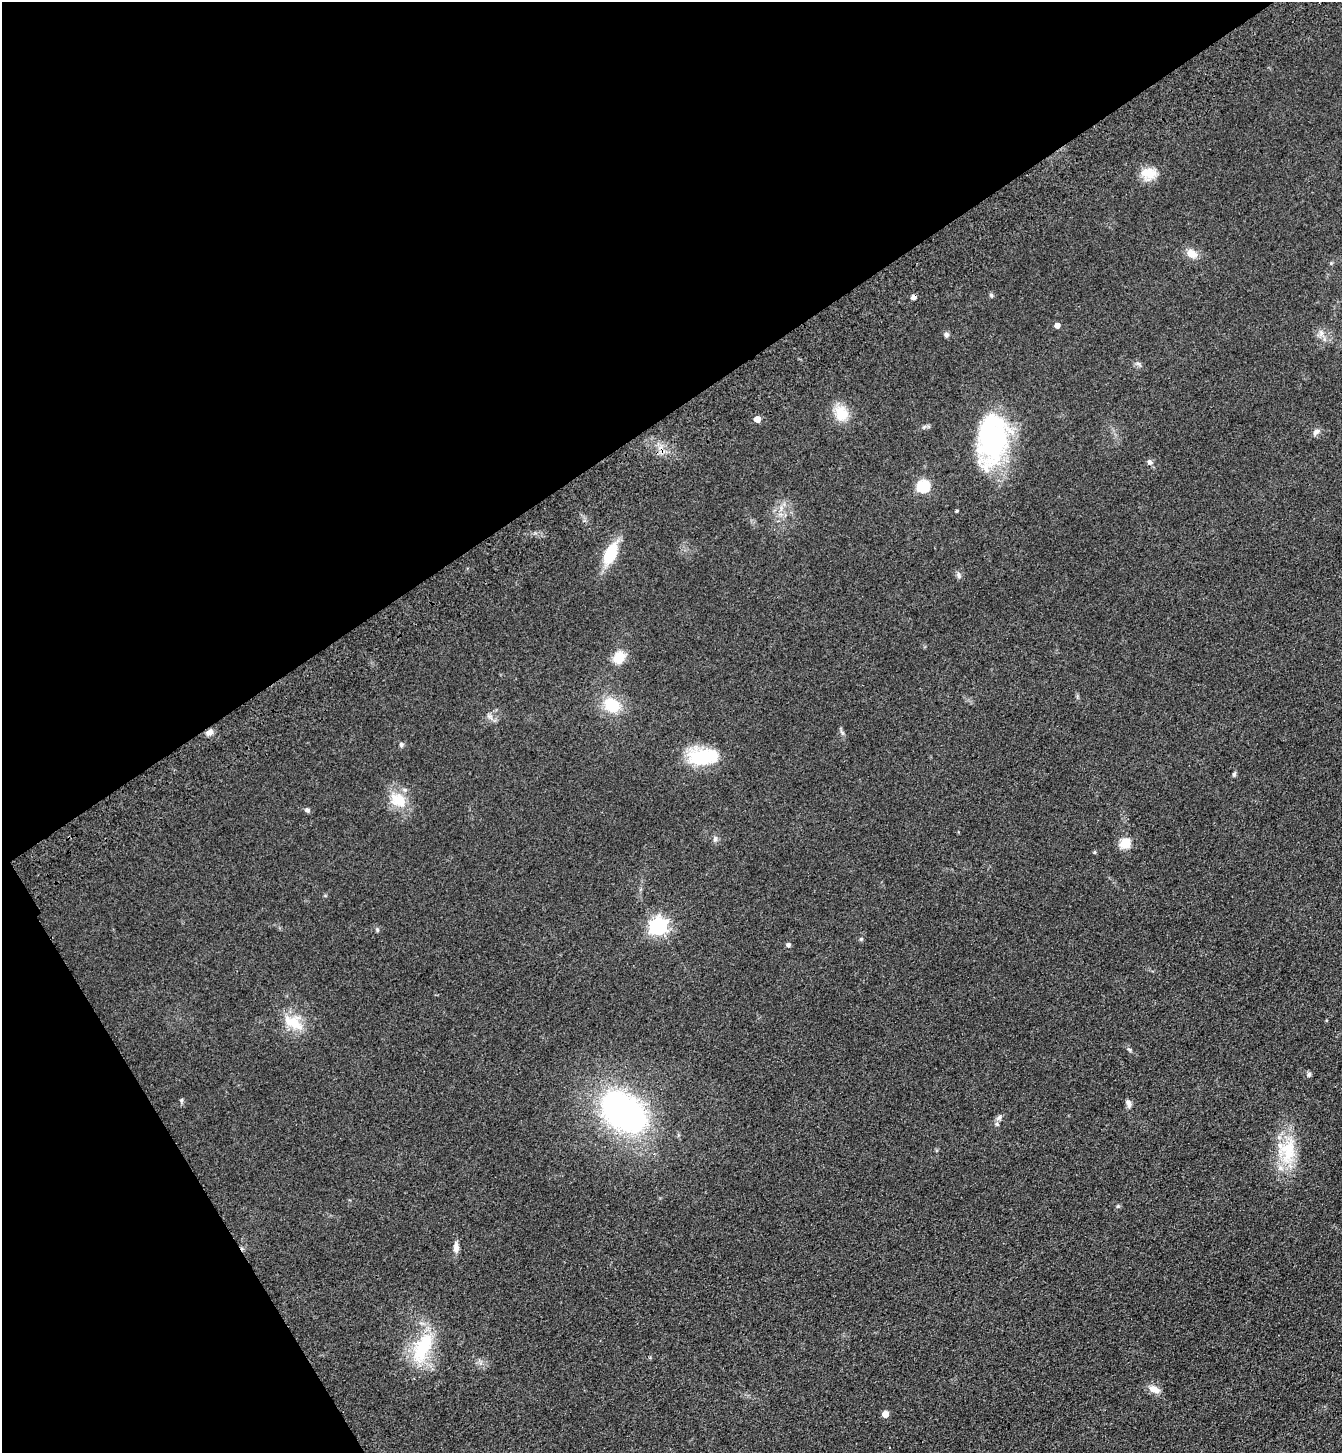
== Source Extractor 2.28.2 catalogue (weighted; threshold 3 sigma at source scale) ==
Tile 5 of 4 x 4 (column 1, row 2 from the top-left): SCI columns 233-1572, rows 3008-4458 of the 5960 x 6015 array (HDU 1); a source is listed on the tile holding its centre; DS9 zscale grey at full resolution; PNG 1344 x 1455 px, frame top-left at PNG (2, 2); no overlay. Shown black and unused: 34% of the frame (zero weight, under 3 of 4 exposures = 6% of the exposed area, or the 3 px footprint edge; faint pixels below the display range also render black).
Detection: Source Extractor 2.28.2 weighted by HDU 2 'WHT'; one run over the whole footprint, this tile lists its part. Background 0.0996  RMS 0.0094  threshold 0.0421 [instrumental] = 3 sigma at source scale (4.5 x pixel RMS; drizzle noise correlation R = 1.50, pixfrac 1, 0.05/0.05 arcsec/px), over >= 5 px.
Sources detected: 48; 1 inside a brighter object's white glare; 1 cosmic-ray / hot-pixel residue — not listed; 3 inside a brighter listed object's ellipse — not listed separately; the other 43 listed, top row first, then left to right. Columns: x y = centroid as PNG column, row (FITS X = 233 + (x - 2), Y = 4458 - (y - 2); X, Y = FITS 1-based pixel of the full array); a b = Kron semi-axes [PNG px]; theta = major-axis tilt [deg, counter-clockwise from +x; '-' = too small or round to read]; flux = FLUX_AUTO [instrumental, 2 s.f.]
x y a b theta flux
1149 173 19 16 -8 15
1192 253 13 10 -34 9.6
991 295 6 5 - 1.5
1057 325 4 4 - 6.3
1321 333 10 6 90 4.2
946 334 7 6 - 2.6
841 413 22 17 -70 18
757 419 5 5 - 11
1316 432 11 7 35 3.6
992 441 58 32 73 130
1149 462 7 6 - 2.8
923 486 6 6 - 100
957 511 3 3 - 1.2
611 553 15 8 67 52
959 575 9 6 -69 2.6
619 657 13 11 61 18
612 705 16 13 -29 31
490 716 7 5 -1 2.5
209 732 9 6 19 4.6
842 733 8 4 -59 2.1
401 744 7 6 - 1.8
703 757 35 19 3 49
1234 774 7 5 73 1.6
398 800 25 19 -34 22
307 810 7 5 -21 2.2
715 839 7 6 - 2.4
1125 843 5 5 - 59
1094 852 4 4 - 1.1
658 926 7 7 - 340
377 930 5 5 - 1.3
861 939 5 4 - 1.3
788 945 5 4 - 2.5
294 1022 29 17 -30 24
1129 1049 6 4 -19 1.3
1309 1074 7 6 - 2.1
1129 1103 10 6 -71 3.8
623 1112 41 28 -39 300
999 1118 10 6 45 2.7
1288 1150 40 23 75 42
456 1247 14 7 -89 5
423 1347 47 21 65 54
1154 1389 15 9 -21 7.7
885 1414 5 5 - 11
Unlisted compact peaks at least as high as the median listed source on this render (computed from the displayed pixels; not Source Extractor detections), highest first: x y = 181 1100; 1118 1206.